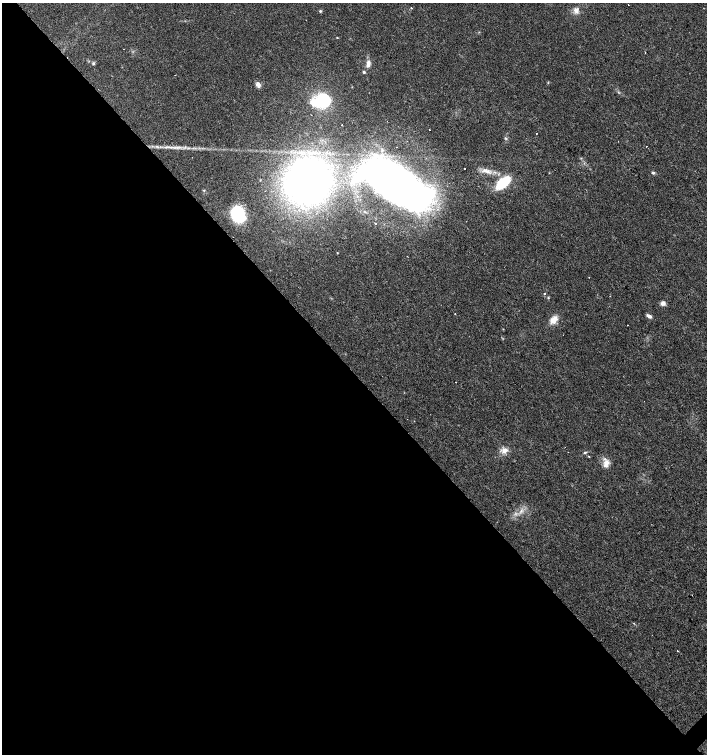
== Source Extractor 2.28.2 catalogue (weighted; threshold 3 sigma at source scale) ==
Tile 9 of 4 x 4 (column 1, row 3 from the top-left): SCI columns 219-1627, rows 1505-3008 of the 6005 x 6018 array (HDU 1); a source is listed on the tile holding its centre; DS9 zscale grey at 2 x 2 block average (1 PNG px = mean of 2 x 2 image px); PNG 709 x 756 px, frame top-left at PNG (2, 3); no overlay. Shown black and unused: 51% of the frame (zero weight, under 3 of 4 exposures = <1% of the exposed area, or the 3 px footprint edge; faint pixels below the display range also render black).
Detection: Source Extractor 2.28.2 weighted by HDU 2 'WHT'; one run over the whole footprint, this tile lists its part. Background 0.0164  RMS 0.0027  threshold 0.0124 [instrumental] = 3 sigma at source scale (4.5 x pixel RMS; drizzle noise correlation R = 1.50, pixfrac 1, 0.0396/0.0396 arcsec/px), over >= 5 px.
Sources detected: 46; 5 cosmic-ray / hot-pixel residue — not listed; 2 inside a brighter listed object's ellipse — not listed separately; the other 39 listed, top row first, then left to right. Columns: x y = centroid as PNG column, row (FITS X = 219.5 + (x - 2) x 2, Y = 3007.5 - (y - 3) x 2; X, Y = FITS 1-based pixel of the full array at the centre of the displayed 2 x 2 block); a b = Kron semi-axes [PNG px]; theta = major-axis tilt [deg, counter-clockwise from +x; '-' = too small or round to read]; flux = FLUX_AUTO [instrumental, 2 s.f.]
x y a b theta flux
412 8 2 2 - 1.6
576 10 7 6 - 3.3
320 11 4 3 - 0.75
123 49 2 2 - 1.4
645 53 2 2 - 0.86
94 63 4 3 - 0.75
368 64 10 5 80 3.3
364 72 4 3 - 0.89
258 84 8 5 -58 2.6
618 92 3 2 - 0.46
321 100 13 12 - 30
342 125 2 2 - 0.93
505 138 5 2 - 0.68
157 146 5 2 - 0.8
647 146 2 2 - 1.2
166 147 4 2 - 0.77
177 148 6 3 -10 1.7
192 157 2 2 - 0.37
464 169 2 2 - 0.89
486 171 13 5 -20 4.6
653 173 5 3 - 0.94
308 182 27 25 45 400
503 183 14 7 41 25
396 184 56 22 -34 550
238 214 13 11 -70 43
375 223 2 2 - 1.5
337 253 2 2 - 0.32
544 293 2 2 - 1
548 298 3 3 - 0.55
663 303 6 5 - 2.4
455 313 2 2 - 2.6
649 316 7 3 -31 2.1
554 320 11 7 49 5.7
627 325 2 2 - 0.31
505 450 8 7 - 4.1
585 453 4 3 - 0.75
588 456 3 2 - 0.64
606 463 11 7 68 4.5
521 511 6 3 57 1.8
Diffuse or blended objects may show on this block-average render without a row.